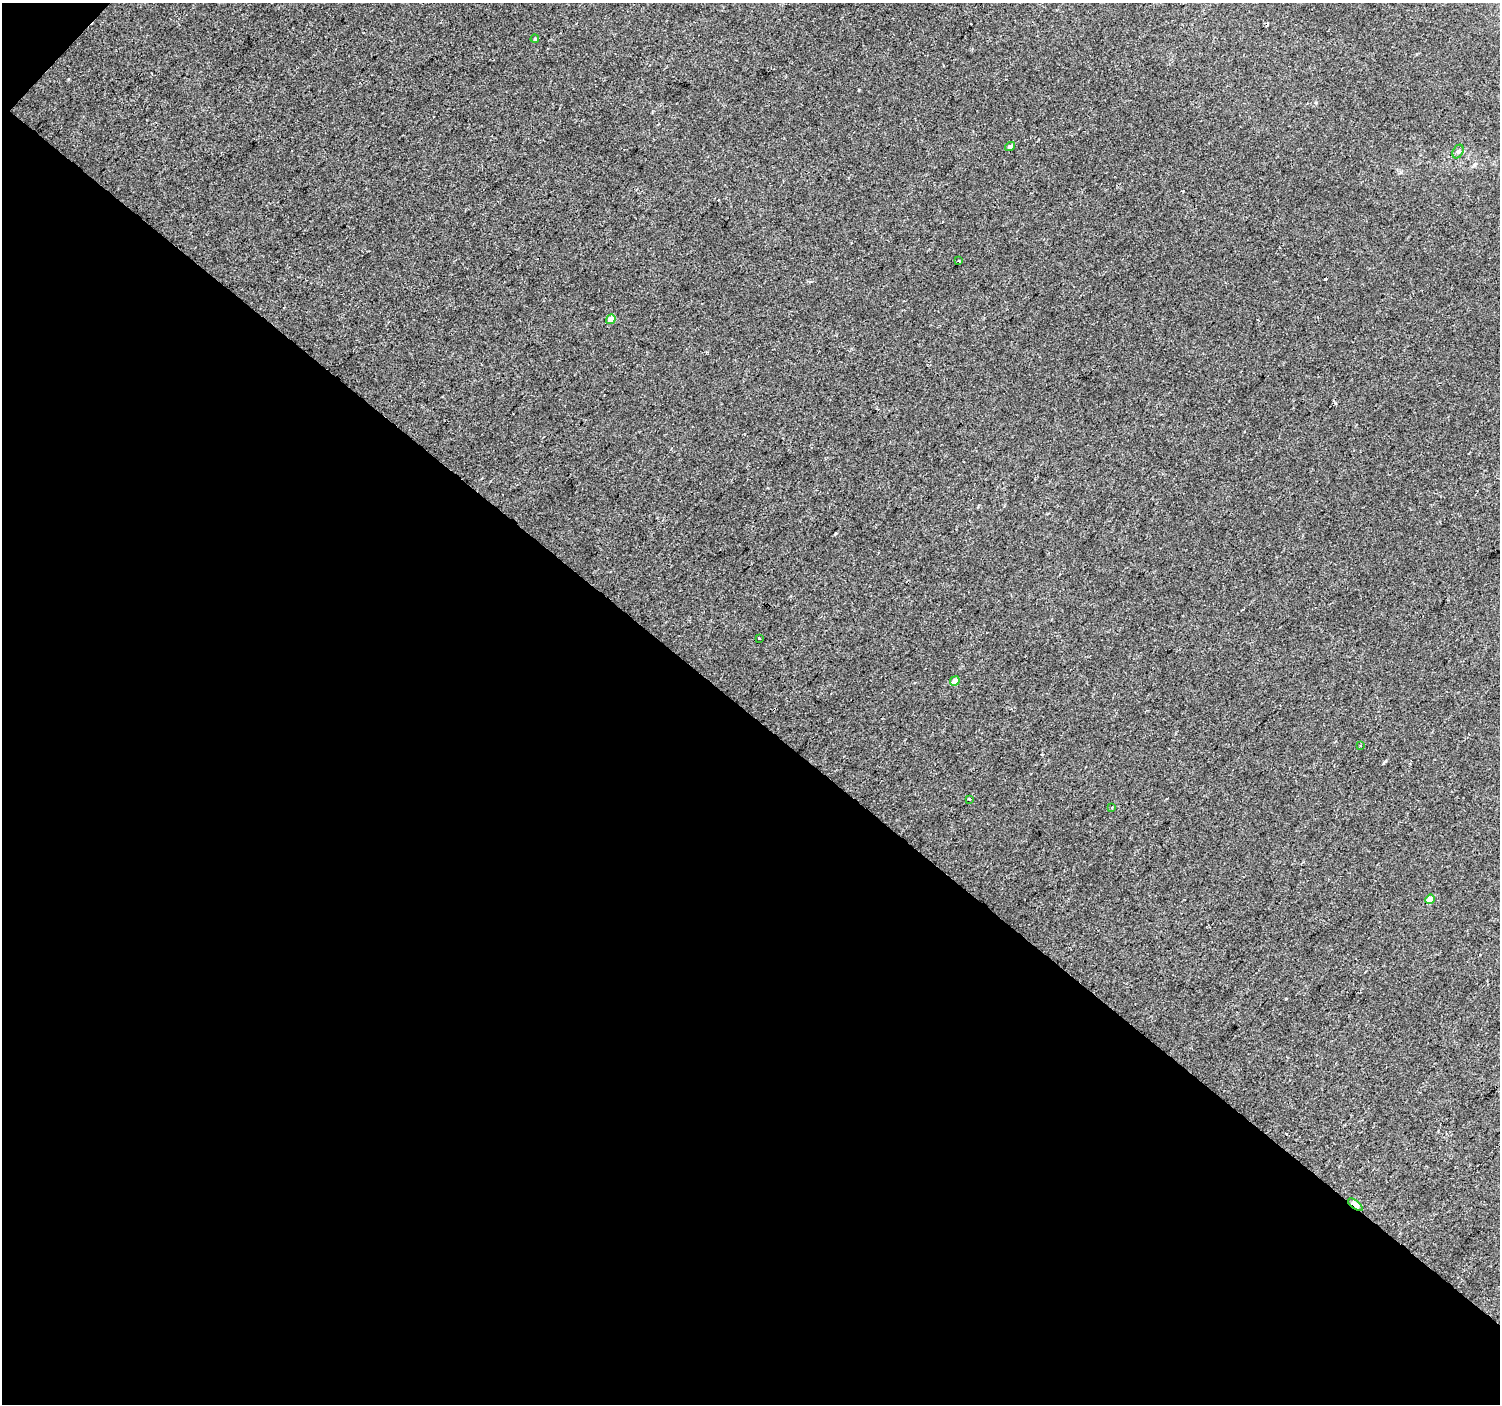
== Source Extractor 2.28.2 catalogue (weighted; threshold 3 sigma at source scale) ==
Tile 3 of 2 x 2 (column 1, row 2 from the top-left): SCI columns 1-1498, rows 109-1510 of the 2996 x 3002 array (HDU 1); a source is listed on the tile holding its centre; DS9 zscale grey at full resolution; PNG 1502 x 1406 px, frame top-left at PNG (2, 3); each listed source drawn as its Kron ellipse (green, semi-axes under 4 px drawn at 4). Shown black and unused: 49% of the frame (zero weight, under 2 of 3 exposures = <1% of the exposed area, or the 3 px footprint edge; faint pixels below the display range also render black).
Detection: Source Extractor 2.28.2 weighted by HDU 2 'WHT'; one run over the whole footprint, this tile lists its part. Background 1.40e-04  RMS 0.0041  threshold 0.0182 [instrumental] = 3 sigma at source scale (4.5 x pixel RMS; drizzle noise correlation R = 1.50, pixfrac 1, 0.0396/0.0396 arcsec/px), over >= 5 px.
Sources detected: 17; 5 cosmic-ray / hot-pixel residue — neither listed nor drawn; the other 12 listed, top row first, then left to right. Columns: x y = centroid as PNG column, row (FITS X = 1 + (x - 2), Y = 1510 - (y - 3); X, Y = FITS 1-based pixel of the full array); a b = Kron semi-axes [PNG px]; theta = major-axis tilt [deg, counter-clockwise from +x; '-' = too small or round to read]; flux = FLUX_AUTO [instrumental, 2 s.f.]
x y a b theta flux
535 39 4 3 - 0.45
1010 147 5 4 - 1.4
1458 151 7 5 61 0.92
958 261 4 2 - 0.44
611 319 5 4 - 3.9
759 638 3 2 - 0.4
955 681 5 4 - 3.2
1360 746 3 3 - 0.49
969 799 3 3 - 1.7
1112 807 3 3 - 0.37
1430 899 5 4 - 5.1
1355 1205 9 4 -39 7.2
Overlapping masked pixels (flux is a lower limit): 1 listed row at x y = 1355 1205
Unlisted compact peaks at least as high as the median listed source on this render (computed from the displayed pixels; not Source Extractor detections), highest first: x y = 859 90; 1286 999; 68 79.